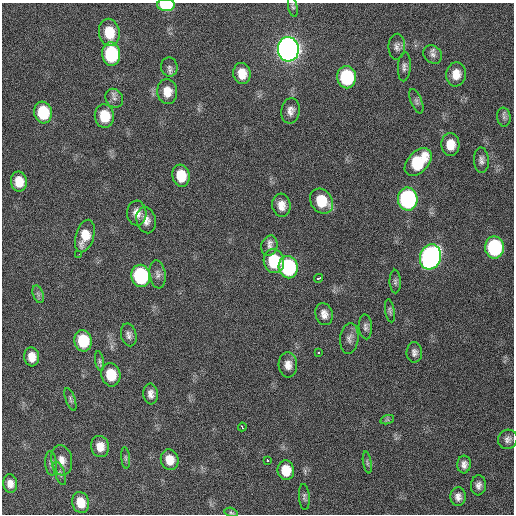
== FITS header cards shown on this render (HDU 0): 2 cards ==
NAXIS1  =                  512 / Axis length
NAXIS2  =                  512 / Axis length

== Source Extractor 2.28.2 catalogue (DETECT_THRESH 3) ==
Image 512 x 512 px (HDU 0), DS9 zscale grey, 1 PNG px = 1 image px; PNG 516 x 516 px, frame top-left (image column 1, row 512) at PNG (2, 3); each listed source drawn as its Kron ellipse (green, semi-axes under 4 px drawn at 4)
Background 131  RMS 12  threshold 34.9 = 3 sigma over >= 5 px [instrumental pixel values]
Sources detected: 74; all 74 listed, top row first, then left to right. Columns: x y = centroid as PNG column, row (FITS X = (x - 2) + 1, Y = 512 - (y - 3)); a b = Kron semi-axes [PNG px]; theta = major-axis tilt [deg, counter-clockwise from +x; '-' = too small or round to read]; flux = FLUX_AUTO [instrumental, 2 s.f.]
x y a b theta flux
166 5 9 6 -2 42000
293 7 10 4 -78 1700
109 32 14 10 -80 21000
397 47 13 8 88 3800
288 49 12 10 -86 770000
111 54 11 9 -85 65000
433 54 10 8 -41 3400
169 67 9 8 - 3000
404 67 14 6 86 3200
242 74 11 8 -82 11000
456 74 12 10 83 9700
347 77 11 9 -88 62000
167 92 12 10 -85 11000
114 98 10 8 -55 3300
416 101 13 5 -68 2400
290 111 13 9 81 5000
43 112 11 9 -82 33000
104 116 12 9 -83 21000
504 117 9 6 -82 2800
450 145 11 9 -89 12000
481 160 12 7 -87 3600
418 162 16 10 47 44000
181 176 11 8 -82 17000
19 182 10 8 -80 13000
408 199 11 9 -87 170000
321 201 13 10 -54 23000
281 205 12 9 -83 7800
137 213 12 9 -87 6700
146 220 13 9 -76 6000
85 236 17 9 73 14000
269 246 10 8 73 3900
494 247 11 9 -88 88000
79 254 3 2 - 1800
430 257 13 10 73 290000
274 261 12 10 -79 37000
288 267 11 9 -78 88000
158 274 14 8 -81 3900
141 276 11 9 -80 85000
318 278 4 3 - 9800
395 282 12 5 -89 2300
38 294 9 5 -71 2100
390 311 12 5 -80 1900
324 314 11 8 -73 5400
365 327 12 6 -86 2900
129 335 11 7 -77 3400
349 338 15 9 83 4200
83 341 11 8 -79 32000
414 352 10 7 -88 3300
318 353 3 2 - 2000
32 357 9 7 -83 8900
100 361 10 4 -79 2100
288 365 12 9 -86 6500
111 375 12 9 -79 22000
151 394 10 7 -83 4500
70 399 12 4 -70 1900
387 420 7 4 18 1400
242 427 4 3 - 3700
508 439 10 9 - 3700
100 447 10 9 - 8500
126 458 11 4 -85 1800
62 460 15 10 -81 7300
170 460 10 8 -74 11000
267 460 4 3 - 3100
367 462 11 3 -81 1500
51 463 12 6 -83 2400
464 464 9 7 84 4000
286 470 10 8 -82 16000
60 473 12 5 -69 2300
10 484 9 7 -83 5800
478 485 10 7 85 3600
304 497 13 5 -86 2100
458 497 9 7 -87 4200
81 503 11 8 -75 14000
231 512 7 4 -15 1200
At the frame edge (FLAGS 8, measured only in part): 1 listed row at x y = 166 5